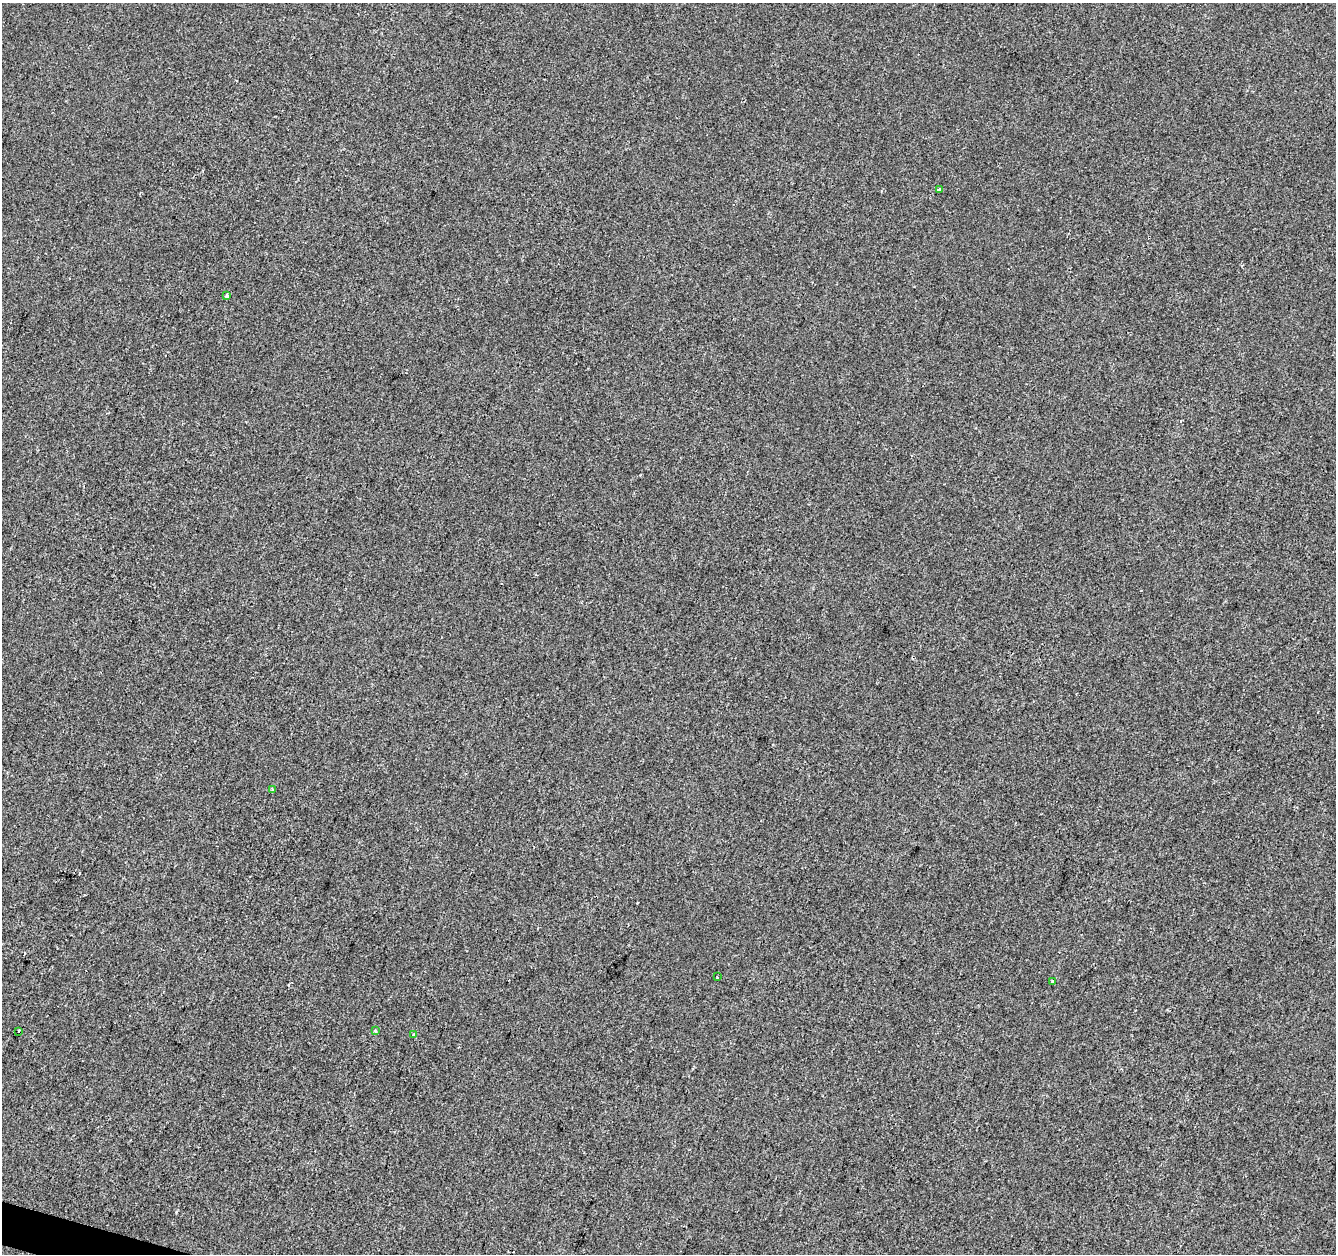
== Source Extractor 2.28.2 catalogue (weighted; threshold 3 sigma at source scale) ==
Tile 7 of 4 x 4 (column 3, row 2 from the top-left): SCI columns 2671-4004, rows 2723-3974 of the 5346 x 5506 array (HDU 1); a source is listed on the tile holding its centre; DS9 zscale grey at full resolution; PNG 1338 x 1256 px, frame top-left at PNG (2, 3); each listed source drawn as its Kron ellipse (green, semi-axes under 4 px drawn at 4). Shown black and unused: <1% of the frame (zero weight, under 2 of 3 exposures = <1% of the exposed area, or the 3 px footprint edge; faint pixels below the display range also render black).
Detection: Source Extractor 2.28.2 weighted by HDU 2 'WHT'; one run over the whole footprint, this tile lists its part. Background 1.34e-04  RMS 0.0042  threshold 0.0189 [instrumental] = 3 sigma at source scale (4.5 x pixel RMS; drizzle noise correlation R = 1.50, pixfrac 1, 0.0396/0.0396 arcsec/px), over >= 5 px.
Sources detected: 10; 2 cosmic-ray / hot-pixel residue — neither listed nor drawn; the other 8 listed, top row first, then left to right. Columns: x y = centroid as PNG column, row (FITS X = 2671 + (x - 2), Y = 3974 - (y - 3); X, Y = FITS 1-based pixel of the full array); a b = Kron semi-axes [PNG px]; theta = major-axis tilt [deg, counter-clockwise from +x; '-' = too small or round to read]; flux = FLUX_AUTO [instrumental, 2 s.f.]
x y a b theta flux
940 190 4 3 - 2.7
227 296 4 3 - 3.4
272 790 4 4 - 0.85
717 977 3 2 - 0.71
1053 981 3 3 - 1.6
18 1031 3 3 - 1.6
375 1031 3 3 - 1.6
414 1035 4 3 - 1.4